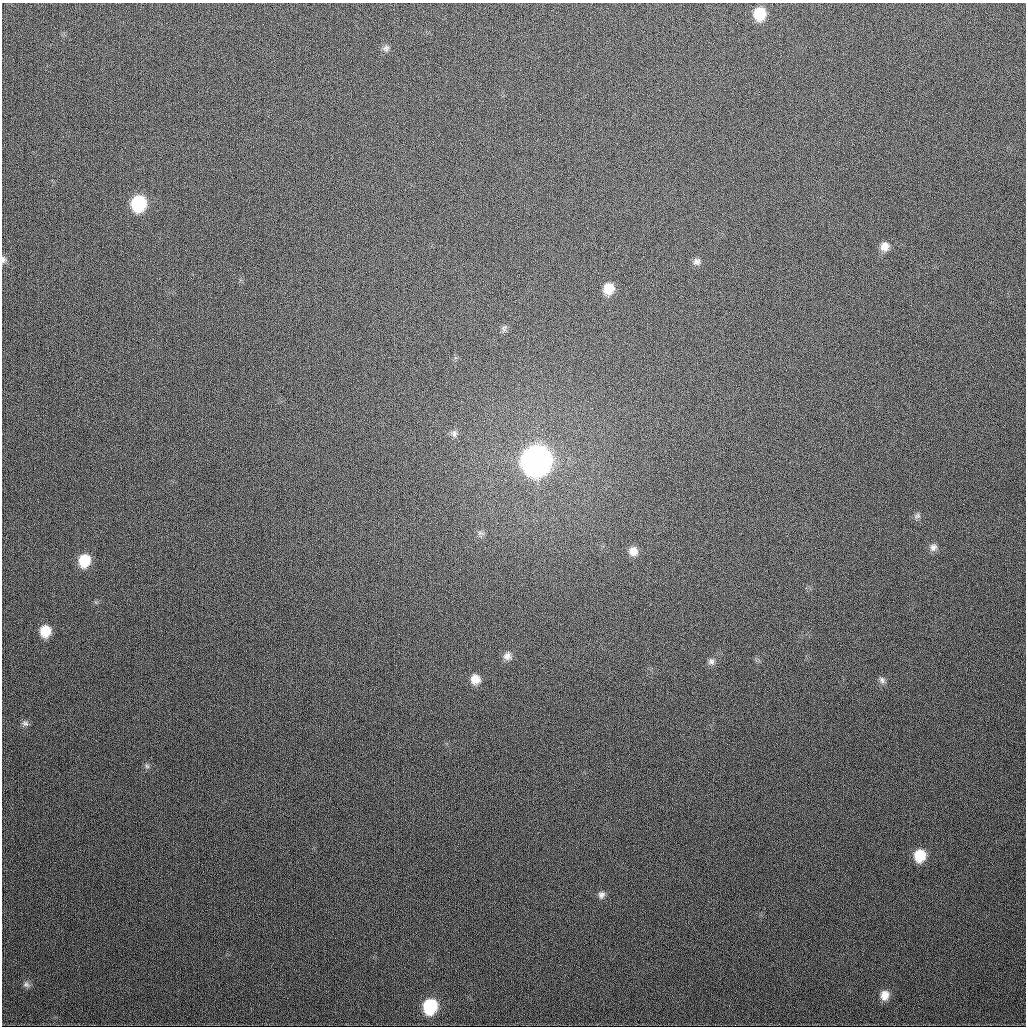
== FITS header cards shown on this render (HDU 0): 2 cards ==
NAXIS1  =                 1024
NAXIS2  =                 1024

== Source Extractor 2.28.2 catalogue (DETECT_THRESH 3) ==
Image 1024 x 1024 px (HDU 0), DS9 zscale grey, 1 PNG px = 1 image px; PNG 1028 x 1028 px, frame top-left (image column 1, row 1024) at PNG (2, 3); no overlay
Background 360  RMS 13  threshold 40.1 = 3 sigma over >= 5 px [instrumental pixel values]
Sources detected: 27; all 27 listed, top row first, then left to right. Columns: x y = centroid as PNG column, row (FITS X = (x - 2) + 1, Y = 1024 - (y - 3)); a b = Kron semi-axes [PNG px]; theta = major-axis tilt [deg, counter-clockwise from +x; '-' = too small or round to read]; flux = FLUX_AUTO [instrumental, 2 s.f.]
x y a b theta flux
760 14 11 10 - 2.7e+04
386 48 9 9 - 3.5e+03
138 203 12 11 - 6.4e+04
885 246 11 10 - 7.6e+03
3 260 9 6 -90 2.8e+03
697 261 10 9 - 4.1e+03
608 289 11 10 - 1.7e+04
504 328 11 6 68 2.7e+03
454 434 10 8 -60 3.8e+03
536 461 14 12 72 1.6e+06
917 516 10 7 28 2.9e+03
480 533 11 5 -16 2.6e+03
933 547 10 9 - 4.6e+03
633 551 11 11 - 8.9e+03
84 560 12 10 78 2.5e+04
45 631 10 9 - 1.8e+04
507 656 11 10 - 5.7e+03
711 661 9 8 - 3.7e+03
475 679 10 10 - 1.0e+04
882 680 10 7 -53 3.4e+03
25 723 9 7 -18 2.8e+03
147 766 7 5 -45 1.9e+03
920 856 12 10 77 2.3e+04
601 895 10 8 65 3.8e+03
26 984 10 7 -25 3.1e+03
885 995 11 9 75 9.1e+03
430 1006 11 10 - 5.7e+04
At the frame edge (FLAGS 8, measured only in part): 1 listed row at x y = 3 260